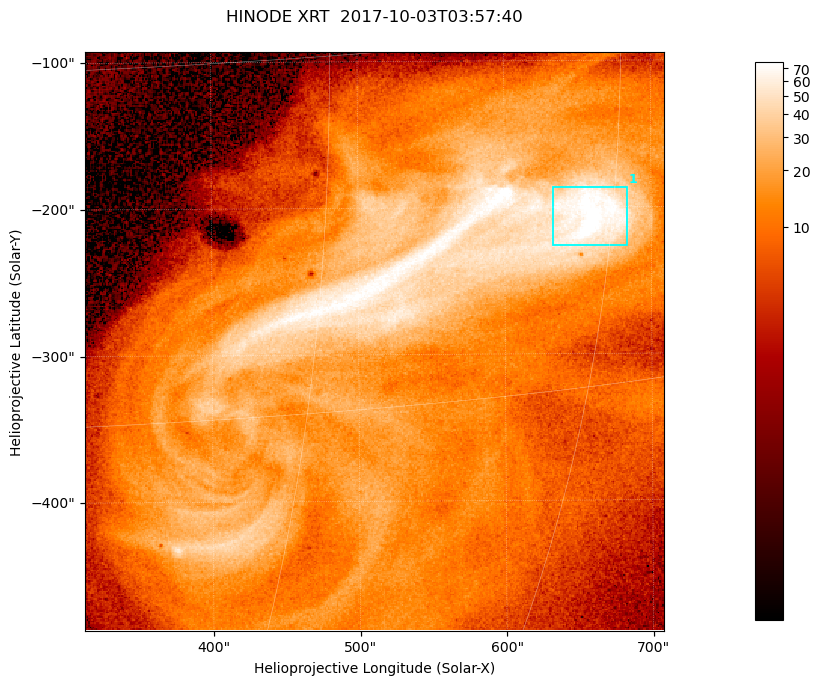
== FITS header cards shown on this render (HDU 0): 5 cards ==
TELESCOP= 'HINODE  '           /
INSTRUME= 'XRT     '           /
DATE_OBS= '2017-10-03T03:57:40.148' /
CTYPE1  = 'Solar-X '           /
CTYPE2  = 'Solar-Y '           /

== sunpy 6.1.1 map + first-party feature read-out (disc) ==
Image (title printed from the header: HINODE XRT  2017-10-03T03:57:40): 384 x 384 px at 1.03 arcsec/px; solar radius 958 arcsec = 932 px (partial field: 5.4% of the solar disc is inside the frame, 100% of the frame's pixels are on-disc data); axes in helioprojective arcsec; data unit not stated in the header (colour bar unlabelled)
Orientation: roll -0.357 deg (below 1 deg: not rotated)
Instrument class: DISC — disc imager (sunpy class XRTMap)
Bright regions (active regions / flare kernels): reference = the on-disc median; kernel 3 px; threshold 5 sigma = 48.7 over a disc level ~11.9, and >= 1.15x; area >= 147 px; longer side >= 5 px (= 5.1 arcsec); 1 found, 1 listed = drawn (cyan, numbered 1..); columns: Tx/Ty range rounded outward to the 5 arcsec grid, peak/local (2 s.f.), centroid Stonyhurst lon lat
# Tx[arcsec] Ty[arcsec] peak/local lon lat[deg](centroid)
1 630..685 -230..-185 8.1 +44 -8